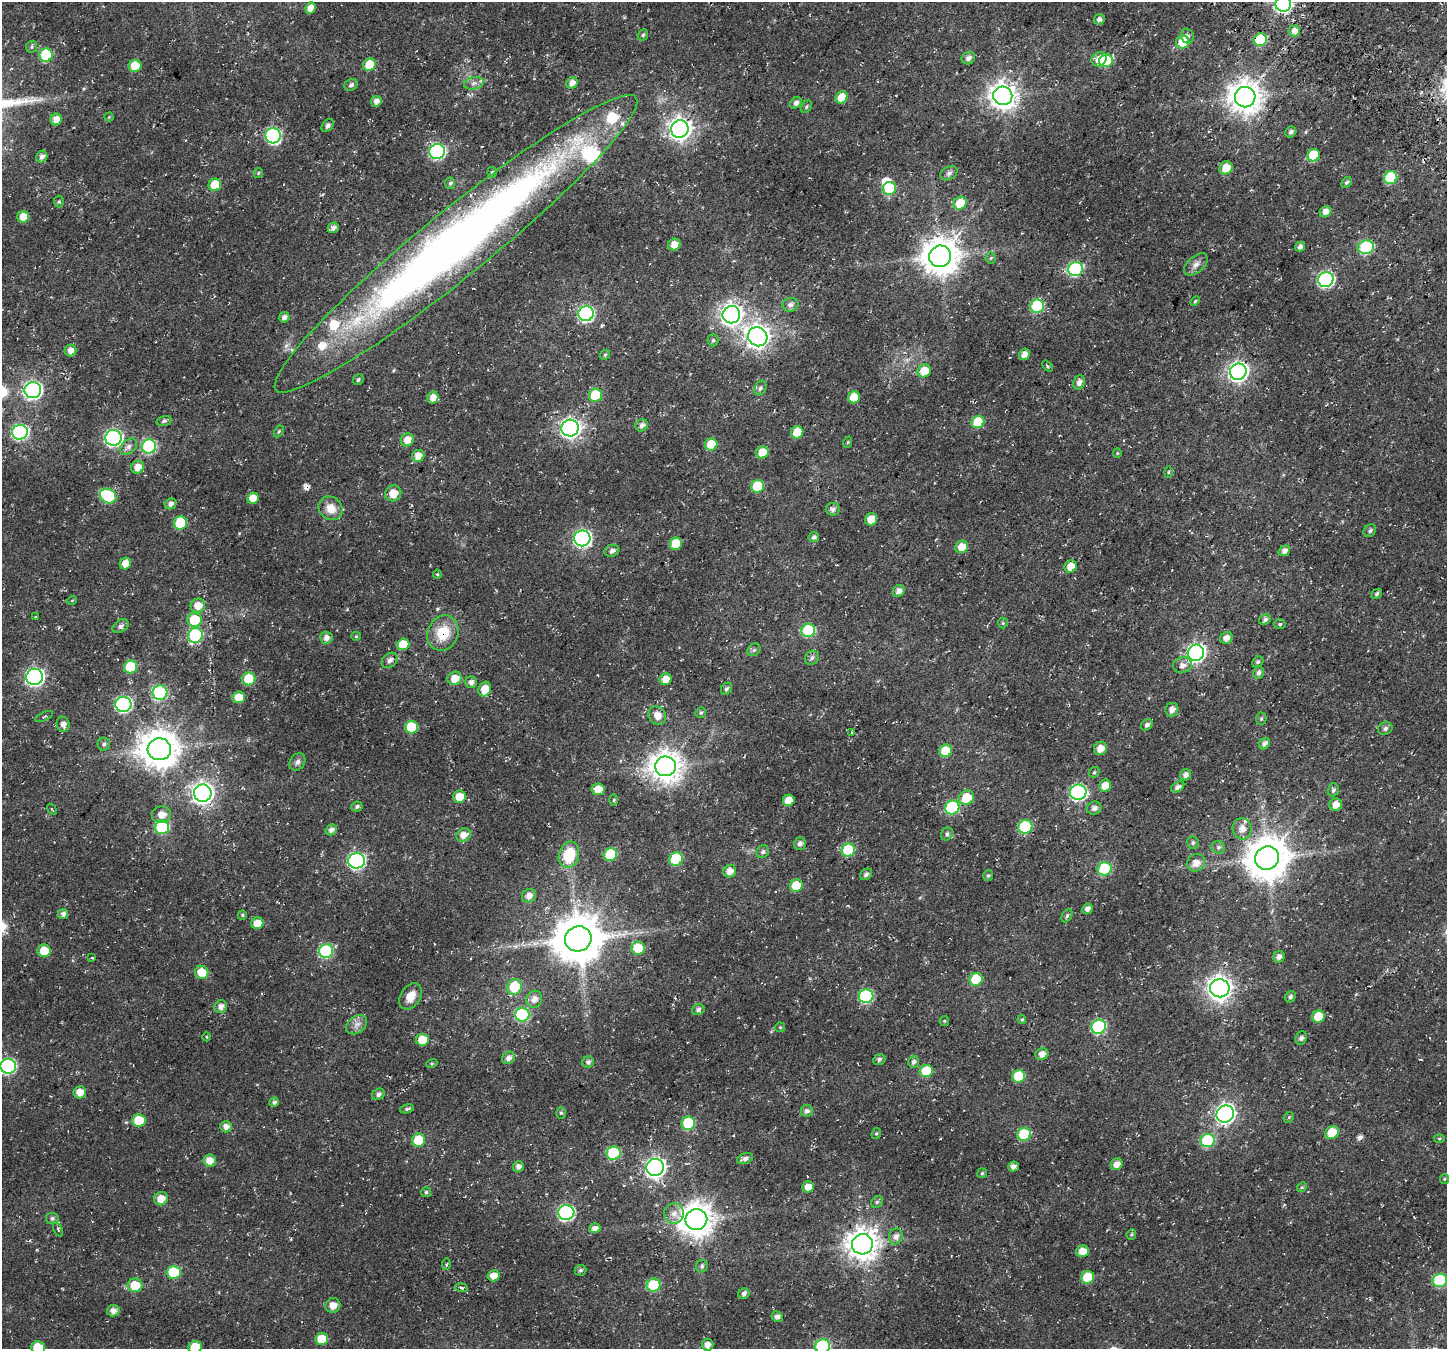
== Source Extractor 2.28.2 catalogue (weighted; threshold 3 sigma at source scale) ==
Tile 10 of 4 x 4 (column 2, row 3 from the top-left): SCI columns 1678-3122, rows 1826-3172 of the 6237 x 6280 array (HDU 1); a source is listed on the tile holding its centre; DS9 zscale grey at full resolution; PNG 1449 x 1351 px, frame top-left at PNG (2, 2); each listed source drawn as its Kron ellipse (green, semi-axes under 4 px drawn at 4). Shown black and unused: <1% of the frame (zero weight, under 3 of 4 exposures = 13% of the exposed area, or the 3 px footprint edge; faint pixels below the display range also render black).
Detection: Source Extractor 2.28.2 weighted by HDU 2 'WHT'; one run over the whole footprint, this tile lists its part. Background 0.0184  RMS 0.0048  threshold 0.0215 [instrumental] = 3 sigma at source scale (4.5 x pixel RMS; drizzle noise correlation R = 1.50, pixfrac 1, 0.0396/0.0396 arcsec/px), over >= 5 px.
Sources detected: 320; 2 inside a brighter object's white glare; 5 cosmic-ray / hot-pixel residue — neither listed nor drawn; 6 inside a brighter listed object's ellipse — not listed separately; the other 307 listed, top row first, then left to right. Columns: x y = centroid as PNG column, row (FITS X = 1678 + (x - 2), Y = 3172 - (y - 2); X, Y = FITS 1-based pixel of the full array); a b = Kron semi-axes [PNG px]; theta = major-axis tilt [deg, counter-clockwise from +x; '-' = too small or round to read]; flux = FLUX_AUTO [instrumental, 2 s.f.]
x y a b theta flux
1283 4 8 7 - 110
310 8 6 5 - 4.2
1099 19 5 5 - 1.5
1294 31 6 5 - 3.3
643 35 6 5 - 0.87
1187 36 7 6 - 1.3
1260 40 7 6 - 26
1183 42 7 6 - 11
32 47 6 5 - 0.72
46 55 7 6 - 29
968 58 7 6 - 2
1099 59 8 7 - 4.2
1106 61 7 6 - 22
369 65 6 6 - 11
135 66 6 6 - 11
474 83 10 6 10 1.9
572 83 6 5 - 3.1
351 85 7 5 28 1.4
1003 96 9 9 - 500
842 97 6 5 - 7.3
1245 97 10 10 - 790
376 101 5 5 - 2.7
796 103 6 5 - 1.8
806 107 7 5 56 0.77
109 117 4 4 - 0.43
56 120 6 5 - 3.8
328 125 7 5 52 1.4
680 129 9 8 - 330
1291 132 6 5 - 1.4
273 136 8 7 - 83
437 152 8 7 - 89
1314 155 6 6 - 18
42 157 6 5 - 1.9
1226 168 7 6 - 6.6
492 172 5 4 - 0.77
258 173 5 5 - 0.55
949 173 9 6 29 1.4
1391 178 7 6 - 27
1346 182 6 4 43 0.94
450 183 6 5 - 0.92
215 185 6 6 - 12
889 188 7 6 - 21
59 202 6 5 - 0.66
960 203 7 6 - 11
1325 212 6 5 - 3.1
23 217 6 5 - 5.7
333 228 5 5 - 1.9
456 244 232 33 39 460
674 244 6 5 - 4.4
1300 247 5 4 - 1.5
1366 247 8 6 12 39
940 256 11 10 - 1100
991 258 5 5 - 0.66
1196 264 14 8 41 2.8
1075 269 7 7 - 60
1326 280 8 7 - 93
1195 301 6 3 46 0.58
790 305 8 7 - 2
1037 306 7 6 - 36
586 314 8 7 - 93
731 315 9 8 - 300
284 317 5 5 - 1.9
758 337 10 9 - 390
713 340 6 5 - 0.92
70 351 6 6 - 3.4
1024 354 6 5 - 3.5
605 355 5 4 - 0.63
1047 366 6 3 -50 0.57
924 371 7 6 - 7.2
1238 372 8 8 - 210
358 380 5 5 - 0.93
1079 382 7 5 67 2.1
760 388 8 5 61 1.3
33 390 8 8 - 160
595 395 7 6 - 17
854 397 6 5 - 10
433 398 6 5 - 3.8
164 421 7 4 14 1.1
978 422 6 6 - 16
642 425 6 6 - 2
570 428 8 8 - 210
279 431 6 4 59 0.67
20 432 8 7 - 89
797 432 6 6 - 9.3
113 438 8 8 - 130
407 440 7 6 - 4.7
848 442 6 3 71 0.49
711 444 6 6 - 11
149 446 7 7 - 54
128 447 10 6 40 2.1
762 452 6 6 - 8.8
1117 453 4 4 - 0.45
418 456 6 5 - 4.4
138 467 6 6 - 4.3
1168 472 6 4 89 0.57
757 486 6 6 - 19
393 493 8 7 - 6
108 496 8 7 - 37
253 498 6 5 - 5.2
170 504 6 5 - 1.8
331 508 13 11 -41 5.9
833 509 7 6 - 1.7
871 519 6 5 - 6.9
180 523 7 6 - 22
1370 531 7 5 46 1.3
814 537 5 5 - 1.3
582 538 8 8 - 130
676 544 6 6 - 12
962 547 6 6 - 6
612 551 7 6 - 2
1284 551 6 5 - 2.1
125 564 6 5 - 4.6
1071 567 6 6 - 4.6
437 574 4 4 - 0.51
899 591 6 5 - 2.4
1377 594 6 4 41 0.89
72 600 5 3 - 0.38
198 606 7 7 - 5.5
36 617 3 2 - 0.36
195 620 7 7 - 16
1265 620 6 5 - 1.2
1003 623 5 5 - 0.6
1280 624 6 5 - 0.73
121 626 9 6 35 1.7
808 630 7 6 - 29
443 633 18 15 66 14
195 635 7 7 - 46
356 636 5 4 - 0.52
326 638 6 6 - 2.4
1226 638 6 5 - 2.9
403 644 6 6 - 10
754 650 7 5 43 1
1196 653 8 8 - 180
812 658 7 6 - 1.5
390 660 9 6 42 2
1258 662 6 5 - 0.81
1182 665 9 7 15 2.7
131 667 6 6 - 19
1258 673 6 5 - 1.6
35 677 8 8 - 160
455 678 7 6 - 5.9
249 679 6 6 - 16
665 679 6 5 - 4.7
471 682 6 6 - 2.2
485 689 7 6 - 6.4
726 689 6 5 - 1.1
160 693 7 7 - 52
239 697 6 6 - 6.5
123 704 8 7 - 93
1172 710 7 6 - 2.8
701 713 5 5 - 0.75
657 716 10 8 -53 4.2
44 717 9 3 24 0.66
1261 719 6 5 - 0.72
63 724 8 6 -72 2.1
1147 725 6 5 - 1.3
411 727 6 6 - 17
1385 728 7 6 - 1.4
851 733 3 2 - 0.36
104 744 6 6 - 1.2
1265 744 6 5 - 2.4
1100 748 7 6 - 4.1
159 749 12 11 - 1100
946 751 6 6 - 11
297 762 9 7 56 1.7
666 766 10 10 - 710
1094 772 6 4 42 0.76
1186 775 6 5 - 1.9
1105 786 6 5 - 5.6
1178 787 7 5 31 1.9
598 789 6 6 - 4.9
1333 790 7 5 72 1.1
1078 792 8 7 - 100
203 793 9 8 - 300
459 797 6 6 - 6.8
966 798 8 7 - 11
614 800 6 4 88 0.62
789 800 6 5 - 7.1
1336 805 6 6 - 4.3
357 806 6 5 - 1.1
952 808 7 6 - 45
1094 808 7 6 - 1.9
52 809 6 3 -57 0.5
161 815 9 8 - 4.3
162 827 7 7 - 33
1025 827 7 6 - 37
1242 829 10 9 - 4
331 830 6 5 - 2
947 834 7 5 65 1.2
464 835 8 6 23 4
1193 843 6 5 - 0.99
800 844 6 6 - 1.8
1218 847 7 6 - 1.2
848 850 7 6 - 25
763 852 7 6 - 1.2
569 855 13 10 73 16
610 855 7 6 - 20
1267 858 12 11 - 1600
676 859 7 6 - 27
356 861 8 7 - 120
1196 863 9 8 - 3.9
1105 869 7 6 - 31
730 871 6 6 - 3.7
866 874 6 5 - 1.3
988 875 6 4 72 0.78
796 885 6 6 - 10
529 896 7 6 - 3.1
1087 909 5 5 - 2.2
63 914 5 5 - 1.7
242 915 5 4 - 0.6
1067 916 7 4 63 0.82
257 923 6 6 - 5.9
578 939 13 12 - 2100
638 948 7 6 - 11
44 951 6 6 - 9.1
326 951 7 7 - 42
1279 957 6 5 - 1.8
92 958 3 2 - 0.36
202 972 7 6 - 8.6
976 979 7 6 - 15
514 987 8 7 - 19
1220 988 10 9 - 390
411 996 14 9 58 5.4
866 996 7 7 - 58
1290 997 6 4 57 1.1
534 999 8 7 - 3.1
221 1007 6 6 - 2.6
698 1010 6 5 - 1.4
522 1014 7 7 - 48
1318 1017 6 6 - 10
1022 1019 4 4 - 0.56
944 1021 5 5 - 0.56
357 1025 11 8 37 2.8
780 1027 5 4 - 0.55
1099 1027 7 7 - 58
207 1037 4 3 - 0.41
1301 1038 7 5 69 1.3
422 1040 6 6 - 9
1042 1054 6 6 - 3.1
508 1058 7 6 - 2.2
879 1059 6 5 - 1.2
588 1062 6 5 - 1.4
913 1062 6 5 - 1.4
432 1063 6 3 19 0.56
8 1066 8 7 - 82
926 1071 6 6 - 16
1019 1076 7 6 - 18
80 1092 6 6 - 4.4
378 1094 6 5 - 1.6
274 1102 5 4 - 1.3
407 1109 7 4 14 0.83
807 1111 6 5 - 1.8
561 1113 6 5 - 0.72
1225 1114 9 8 - 190
1289 1117 6 4 45 0.65
139 1120 6 6 - 13
688 1123 7 6 - 26
226 1127 6 6 - 2.4
1332 1132 7 6 - 9.3
876 1133 6 4 67 0.65
1024 1134 7 6 - 25
1439 1139 5 3 - 0.47
419 1140 7 6 - 14
1207 1140 7 6 - 38
614 1153 7 6 - 35
745 1158 8 5 16 1.7
210 1160 6 6 - 4.6
1117 1164 6 5 - 3.4
518 1167 5 5 - 2.1
655 1167 9 8 - 230
1013 1167 5 5 - 2.4
982 1173 5 4 - 0.63
1444 1179 5 4 - 0.53
808 1187 6 5 - 3.5
1302 1187 5 4 - 0.58
426 1192 5 5 - 0.85
161 1199 7 6 - 5.1
877 1202 6 5 - 1
566 1213 8 7 - 92
674 1213 10 10 - 3.5
52 1218 6 5 - 1.2
696 1219 11 10 - 840
595 1228 5 5 - 2.3
58 1229 7 3 -65 0.6
1131 1234 5 4 - 0.62
896 1236 8 7 - 2.4
862 1244 10 10 - 710
1082 1251 6 5 - 5.2
446 1264 6 4 81 0.65
702 1266 6 5 - 0.99
580 1270 6 5 - 0.92
174 1272 7 6 - 20
494 1276 6 5 - 4.1
1088 1277 6 6 - 15
1440 1280 7 6 - 43
135 1285 7 7 - 11
653 1285 7 6 - 23
462 1288 6 4 -8 0.88
744 1294 6 5 - 1.5
333 1305 7 7 - 3.6
113 1311 6 5 - 2.9
777 1316 6 5 - 1.9
322 1339 6 6 - 9.7
708 1345 6 6 - 2.4
823 1346 7 7 - 57
38 1347 7 6 - 10
195 1347 7 6 - 11
Overlapping masked pixels (flux is a lower limit): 4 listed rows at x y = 1260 40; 456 244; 443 633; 203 793
Isophote crosses this tile's border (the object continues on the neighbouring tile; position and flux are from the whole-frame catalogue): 7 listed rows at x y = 1283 4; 456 244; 8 1066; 1440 1280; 823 1346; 38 1347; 195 1347